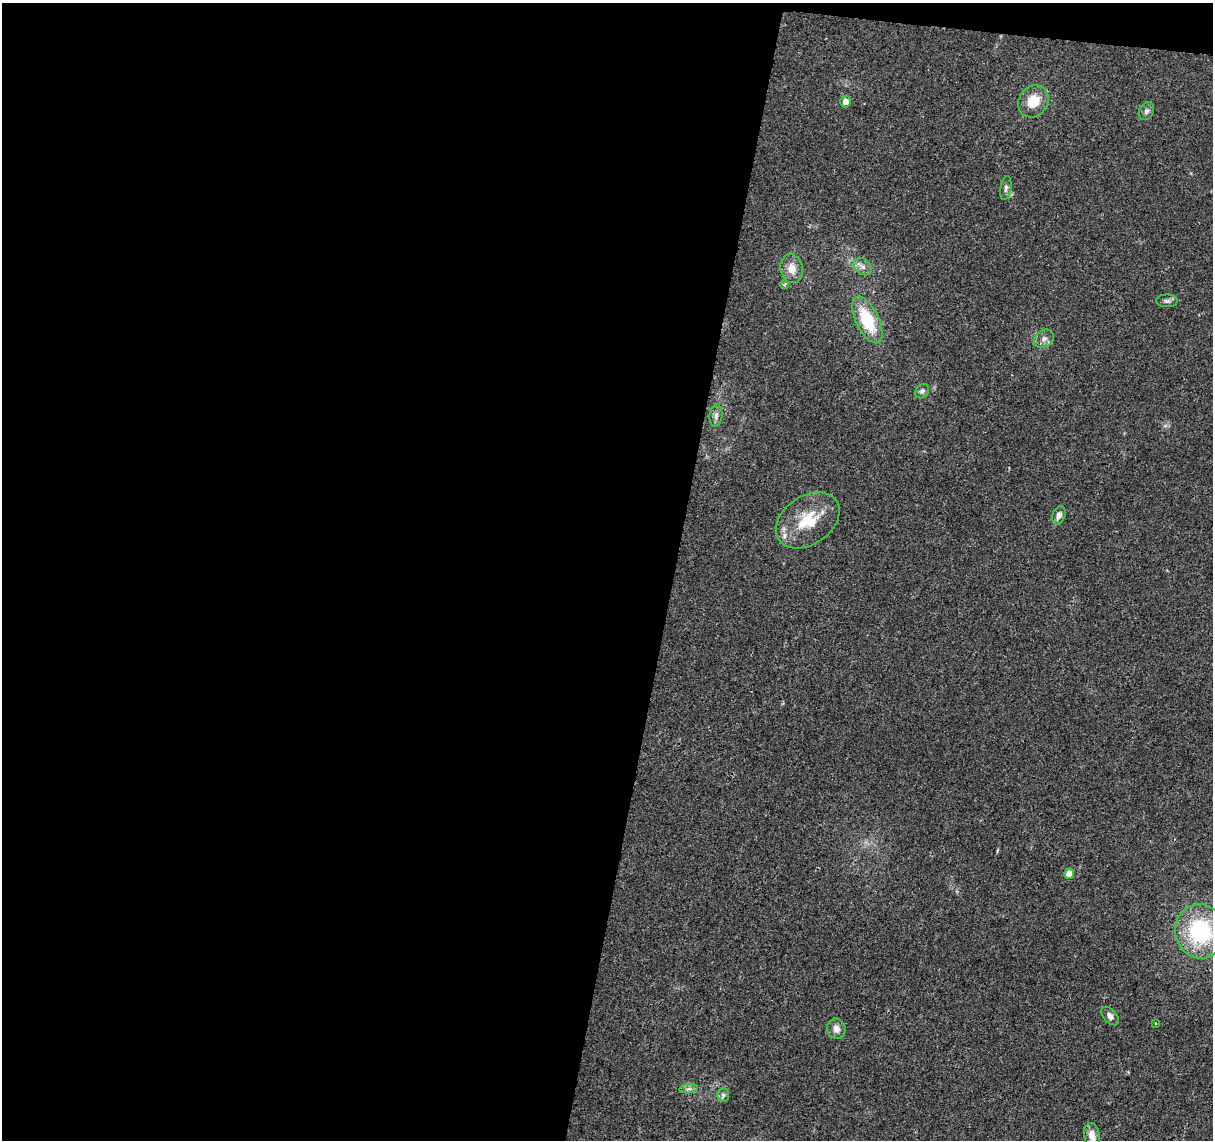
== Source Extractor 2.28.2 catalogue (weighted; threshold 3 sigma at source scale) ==
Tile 1 of 4 x 4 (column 1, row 1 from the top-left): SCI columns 1-1211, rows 3640-4777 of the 4851 x 5061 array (HDU 1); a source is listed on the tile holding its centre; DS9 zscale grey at full resolution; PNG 1215 x 1142 px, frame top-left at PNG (2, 3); each listed source drawn as its Kron ellipse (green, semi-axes under 4 px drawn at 4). Shown black and unused: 56% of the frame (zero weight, under 2 of 3 exposures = <1% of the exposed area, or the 3 px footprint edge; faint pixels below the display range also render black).
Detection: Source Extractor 2.28.2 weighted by HDU 2 'WHT'; one run over the whole footprint, this tile lists its part. Background 0.0399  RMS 0.0058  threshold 0.0263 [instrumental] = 3 sigma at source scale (4.5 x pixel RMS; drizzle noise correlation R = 1.50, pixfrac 1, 0.0396/0.0396 arcsec/px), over >= 5 px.
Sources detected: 22; all 22 listed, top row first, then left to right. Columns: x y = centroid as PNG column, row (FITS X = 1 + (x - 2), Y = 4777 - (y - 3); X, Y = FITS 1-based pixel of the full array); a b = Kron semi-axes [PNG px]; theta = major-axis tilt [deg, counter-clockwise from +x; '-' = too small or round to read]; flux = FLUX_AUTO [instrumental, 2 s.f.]
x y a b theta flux
846 101 6 5 - 3.5
1033 101 17 14 56 12
1146 111 9 7 60 1.8
1006 188 12 5 81 1.7
863 267 10 7 -43 2.7
792 269 14 11 -80 6.1
784 284 5 4 - 1.2
1167 301 10 6 0 1.7
867 320 25 11 -64 27
1044 339 10 8 38 2.9
922 391 8 6 48 1.6
716 415 11 6 82 2.2
1059 515 9 6 68 2.9
808 520 35 24 34 24
1069 874 5 5 - 8.1
1200 931 27 25 -74 55
1110 1016 11 6 -48 2.7
1156 1023 3 3 - 0.61
836 1029 10 9 - 3.8
689 1089 9 4 7 1.8
723 1095 7 6 - 1.5
1092 1136 13 7 -79 6.2
Isophote crosses this tile's border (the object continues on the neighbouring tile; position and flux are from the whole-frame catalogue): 1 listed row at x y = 1092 1136